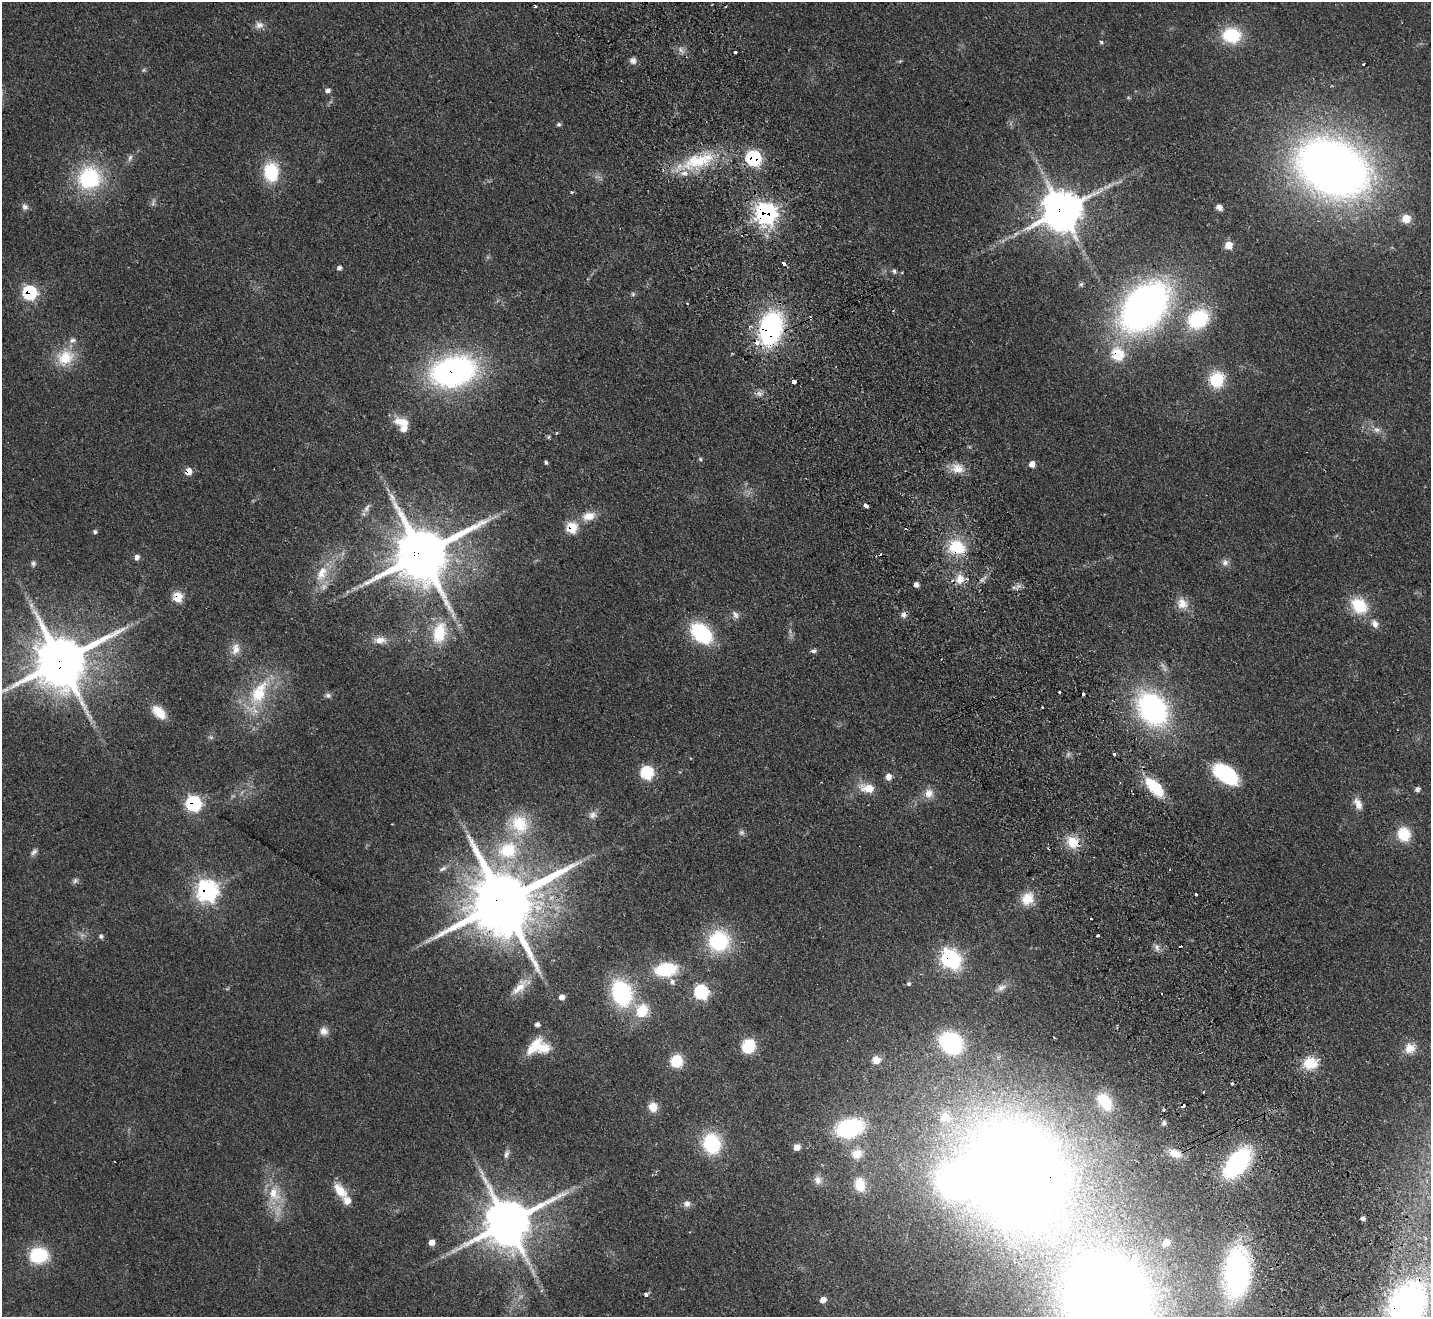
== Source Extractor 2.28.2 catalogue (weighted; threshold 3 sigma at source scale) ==
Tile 6 of 4 x 4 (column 2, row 2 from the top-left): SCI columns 1480-2908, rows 2949-4263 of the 5819 x 5764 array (HDU 1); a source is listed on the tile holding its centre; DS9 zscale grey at full resolution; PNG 1433 x 1319 px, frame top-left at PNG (2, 2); no overlay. Shown black and unused: <1% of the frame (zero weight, under 2 of 3 exposures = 3% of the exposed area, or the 3 px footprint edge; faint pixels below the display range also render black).
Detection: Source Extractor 2.28.2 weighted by HDU 2 'WHT'; one run over the whole footprint, this tile lists its part. Background 0.0667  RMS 0.0072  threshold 0.0326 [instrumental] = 3 sigma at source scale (4.5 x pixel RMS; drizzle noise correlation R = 1.50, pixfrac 1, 0.05/0.05 arcsec/px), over >= 5 px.
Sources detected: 174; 6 too faint to see at this stretch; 2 inside a brighter object's white glare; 9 cosmic-ray / hot-pixel residue — not listed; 6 inside a brighter listed object's ellipse — not listed separately; the other 151 listed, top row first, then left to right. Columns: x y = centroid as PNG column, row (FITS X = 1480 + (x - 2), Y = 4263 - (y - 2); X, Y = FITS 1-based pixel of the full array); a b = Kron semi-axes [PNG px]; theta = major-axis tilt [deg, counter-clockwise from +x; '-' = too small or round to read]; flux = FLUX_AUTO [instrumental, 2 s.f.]
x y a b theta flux
535 6 3 2 - 1
259 25 12 9 10 4
1231 35 19 15 -7 35
1101 42 5 4 - 0.93
680 50 8 4 -71 1.9
633 61 8 8 - 3.1
900 61 6 4 18 0.84
1363 64 3 3 - 0.91
328 90 7 5 19 2.3
559 124 6 5 - 1.3
130 158 10 5 71 2.2
754 158 7 7 - 120
697 161 53 18 17 42
1333 168 54 38 -25 760
271 172 22 17 -84 32
89 178 28 26 24 58
572 192 4 3 - 0.97
25 207 9 8 - 2.6
1219 207 7 6 - 3.6
1062 210 12 12 - 2100
766 213 9 9 - 280
1406 218 7 6 - 17
1229 245 7 6 - 12
784 263 4 3 - 5.7
339 268 6 6 - 1.9
894 271 7 5 -64 1.6
30 293 8 7 - 61
633 294 6 6 - 1.3
1145 307 44 29 48 370
1198 319 23 19 31 49
771 328 29 18 76 130
1118 354 7 7 - 41
65 357 24 20 21 22
453 371 34 22 13 240
1217 380 14 12 74 32
794 382 4 3 - 13
759 394 9 6 -49 3
402 422 20 10 -11 10
1377 430 10 7 -9 3.6
548 437 5 5 - 0.97
700 459 5 5 - 1.2
546 462 5 4 - 1.2
1032 464 6 6 - 5
958 468 17 13 -14 9.3
188 471 7 5 77 8.5
366 508 12 6 61 2.9
589 516 19 11 14 9.7
572 528 7 6 - 30
95 532 5 5 - 1.4
957 547 22 18 -18 29
422 554 18 16 33 4600
137 557 7 6 - 2.8
1225 562 10 9 - 3.6
33 563 8 6 -90 1.9
322 573 25 14 64 17
960 579 14 11 78 8.4
916 585 5 4 - 3.6
178 597 7 6 - 23
1182 603 15 13 -61 8.9
31 605 10 6 -72 3.2
1359 606 21 16 -43 26
904 614 9 7 54 2.8
735 615 12 7 -55 3
1375 624 12 8 -64 4.2
439 633 30 18 76 27
701 633 21 14 -44 63
380 640 17 10 1 6.3
236 649 17 11 78 7.2
813 651 8 5 -2 1.8
61 662 17 15 34 4300
259 692 43 21 60 42
1060 692 3 3 - 2.9
328 695 8 6 -10 2
1042 707 3 3 - 1.2
1153 709 28 20 -52 160
159 712 18 10 -44 14
1114 754 3 3 - 2.4
647 773 7 7 - 59
1226 774 23 13 -34 69
888 777 7 6 - 5.8
1154 787 25 11 -46 30
868 788 13 8 -10 15
1418 789 6 5 - 2.2
929 793 13 11 76 6.7
193 804 8 7 - 99
1358 804 15 8 -64 6.2
593 815 13 10 21 4.2
519 824 27 24 -56 29
742 832 7 7 - 1.9
1404 834 11 10 - 27
1073 842 18 14 -40 15
508 850 23 20 19 36
34 852 11 6 42 2.4
443 869 12 5 33 2.4
75 881 8 6 31 1.9
207 891 10 9 - 260
1196 894 3 3 - 0.98
1027 899 17 14 56 13
503 902 21 17 29 8000
101 936 7 6 - 1.7
1097 936 3 3 - 2.8
719 941 20 19 - 58
1157 947 10 5 -70 2.5
950 959 10 8 -53 170
666 970 21 13 7 39
672 982 9 7 -68 2.8
909 984 6 5 - 1.1
520 987 33 11 43 12
1001 988 15 8 27 4.7
701 992 8 7 - 82
621 993 19 14 -71 93
562 997 6 6 - 3.7
642 1011 18 16 64 19
537 1025 6 5 - 2.2
324 1031 11 10 - 4.8
951 1043 22 18 -41 72
534 1046 26 11 49 14
748 1046 10 8 66 36
1410 1048 14 12 32 7.7
876 1060 6 6 - 12
676 1061 12 11 - 18
1310 1063 15 13 3 19
1104 1101 20 12 -54 22
1183 1106 3 3 - 15
653 1107 11 10 - 7.4
1163 1110 3 3 - 2.6
945 1117 19 15 -10 15
1164 1123 5 5 - 2.3
849 1128 23 15 15 81
711 1143 22 19 -76 42
797 1147 7 6 - 4.9
1175 1153 19 11 -21 8.9
506 1154 13 6 74 2.9
857 1154 14 13 - 9.4
1237 1163 21 11 51 160
1014 1170 86 76 -59 1200
818 1180 12 10 -63 4.4
860 1185 15 11 -76 16
340 1191 23 12 -51 14
274 1194 24 17 -76 21
687 1204 9 9 - 3.5
1363 1219 4 3 - 2.7
507 1223 15 14 - 3300
432 1242 7 6 - 4.6
1166 1242 7 6 - 7.1
39 1255 17 14 3 41
1237 1272 48 24 86 140
646 1294 5 4 - 2.3
1107 1297 64 56 -42 1100
823 1300 6 5 - 6.1
1407 1308 47 33 75 280
Overlapping masked pixels (flux is a lower limit): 24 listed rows (the first 20) at x y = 754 158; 1062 210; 766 213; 30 293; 771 328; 1118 354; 453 371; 188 471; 572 528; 957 547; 422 554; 178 597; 904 614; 61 662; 193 804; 1073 842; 207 891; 503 902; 950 959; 1183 1106
Isophote crosses this tile's border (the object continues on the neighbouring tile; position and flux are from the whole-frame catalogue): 2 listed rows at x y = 1107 1297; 1407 1308